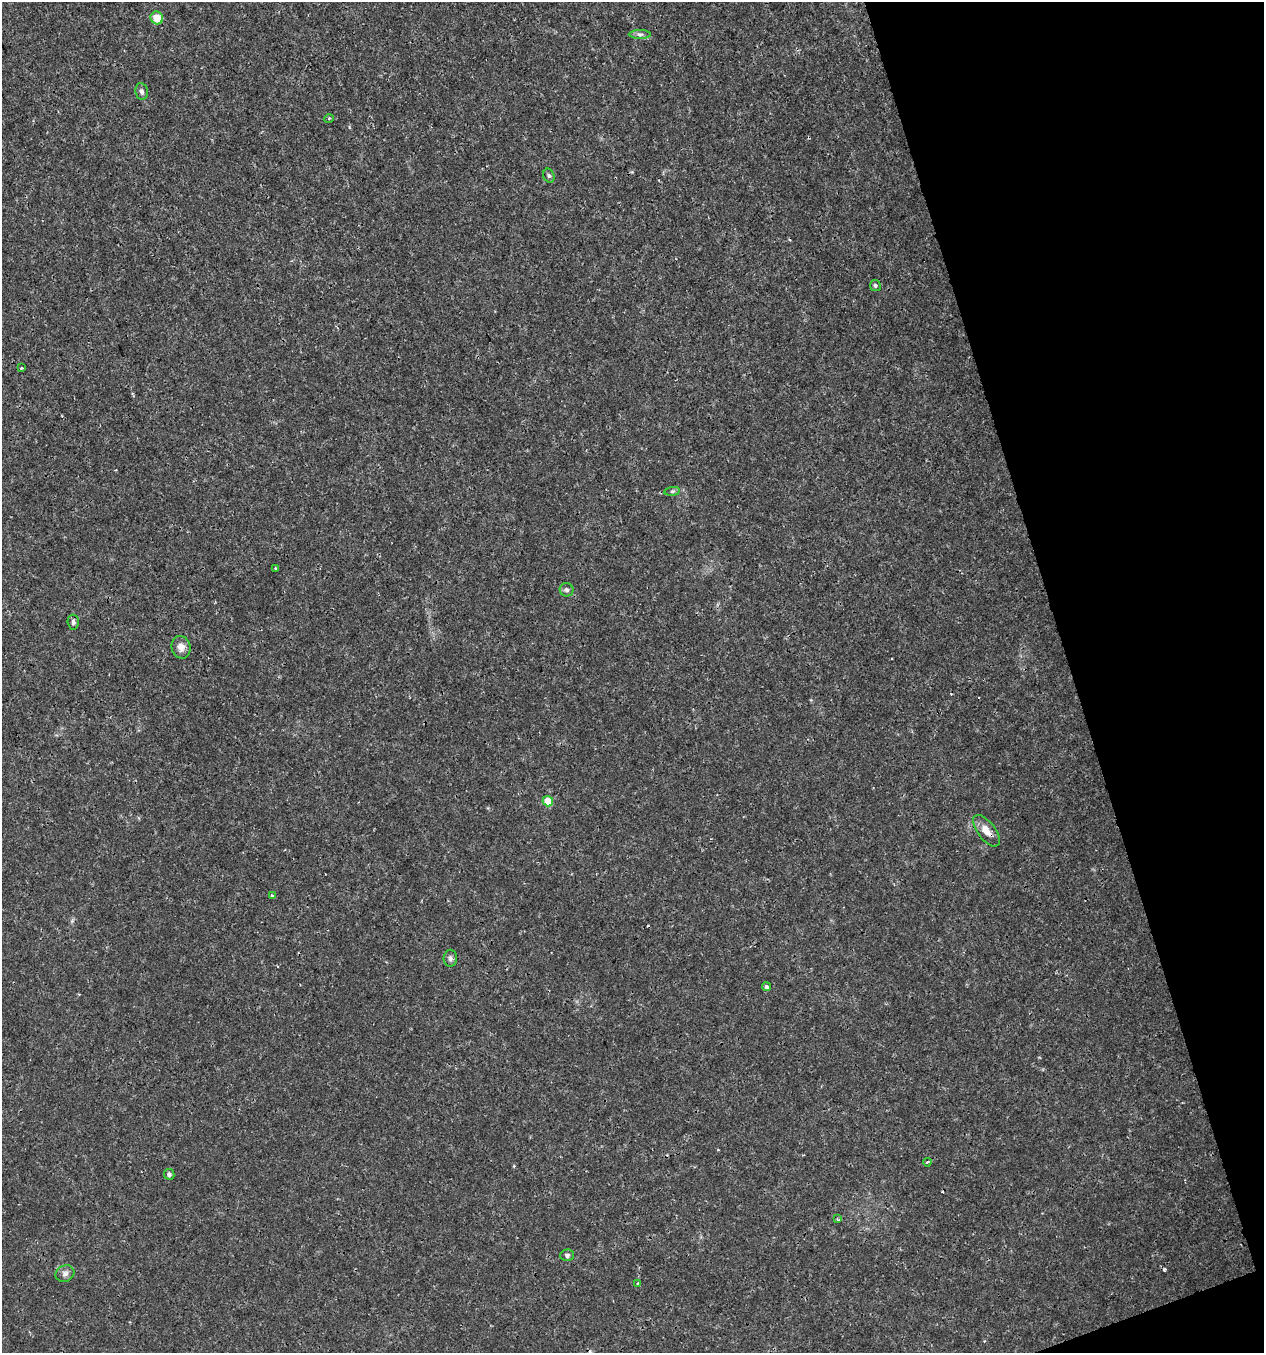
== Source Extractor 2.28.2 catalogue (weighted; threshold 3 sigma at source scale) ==
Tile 12 of 4 x 4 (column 4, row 3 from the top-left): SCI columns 3908-5169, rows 1353-2703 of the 5236 x 5408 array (HDU 1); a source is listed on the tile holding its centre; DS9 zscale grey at full resolution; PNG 1266 x 1355 px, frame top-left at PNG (2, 2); each listed source drawn as its Kron ellipse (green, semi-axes under 4 px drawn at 4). Shown black and unused: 16% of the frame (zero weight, under 3 of 4 exposures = <1% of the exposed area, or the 3 px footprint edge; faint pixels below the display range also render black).
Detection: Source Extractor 2.28.2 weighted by HDU 2 'WHT'; one run over the whole footprint, this tile lists its part. Background 0.00101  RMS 9.7e-04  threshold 0.00435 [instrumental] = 3 sigma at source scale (4.5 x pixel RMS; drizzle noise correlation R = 1.50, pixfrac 1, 0.0396/0.0396 arcsec/px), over >= 5 px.
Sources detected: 26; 3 cosmic-ray / hot-pixel residue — neither listed nor drawn; the other 23 listed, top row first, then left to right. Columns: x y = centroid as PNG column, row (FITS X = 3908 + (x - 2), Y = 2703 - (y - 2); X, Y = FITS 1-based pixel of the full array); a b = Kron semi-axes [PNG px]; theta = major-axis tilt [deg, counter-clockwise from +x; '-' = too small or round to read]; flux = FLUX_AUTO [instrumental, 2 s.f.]
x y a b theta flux
157 18 6 6 - 1.5
640 34 11 4 0 0.27
142 91 8 6 -80 0.31
329 119 5 3 - 0.1
549 176 7 5 -73 0.22
875 285 5 5 - 0.2
22 368 3 3 - 0.094
672 491 8 4 8 0.18
276 569 3 3 - 0.4
567 590 7 6 - 0.26
73 622 7 5 -84 0.22
181 647 11 9 -75 0.57
548 801 5 5 - 2.4
986 831 19 8 -52 1
272 896 3 3 - 0.25
450 958 8 6 87 0.31
766 987 4 4 - 0.23
927 1162 4 3 - 0.12
169 1174 5 5 - 0.22
837 1219 4 3 - 0.12
567 1255 7 6 - 0.24
65 1274 10 8 28 0.4
638 1284 4 3 - 0.18
Overlapping masked pixels (flux is a lower limit): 1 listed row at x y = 986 831